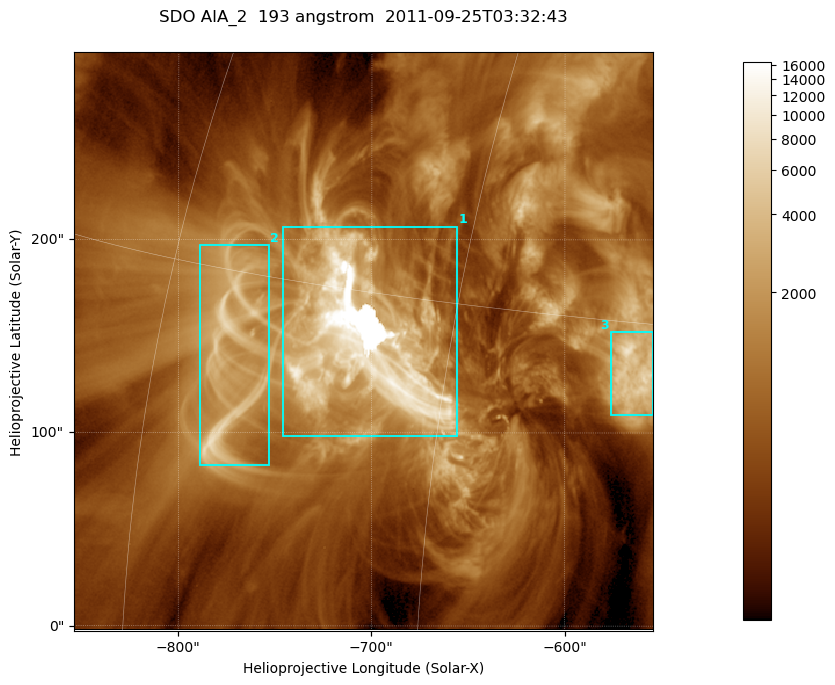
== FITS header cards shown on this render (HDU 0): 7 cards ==
TELESCOP= 'SDO     '           /
INSTRUME= 'AIA_2   '           /
WAVELNTH=                  193 /
WAVEUNIT= 'angstrom'           /
DATE-OBS= '2011-09-25T03:32:43.84' /
CTYPE1  = 'HPLN-TAN'           /
CTYPE2  = 'HPLT-TAN'           /

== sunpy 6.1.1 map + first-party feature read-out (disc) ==
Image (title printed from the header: SDO AIA_2  193 angstrom  2011-09-25T03:32:43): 499 x 499 px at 0.601 arcsec/px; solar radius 957 arcsec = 1592 px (partial field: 3.1% of the solar disc is inside the frame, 100% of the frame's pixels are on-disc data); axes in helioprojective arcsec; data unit not stated in the header (colour bar unlabelled)
Orientation: roll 0.0579 deg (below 1 deg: not rotated)
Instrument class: DISC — disc imager (sunpy class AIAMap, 193 A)
Bright regions (active regions / flare kernels): reference = the on-disc median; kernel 5 px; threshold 5 sigma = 2227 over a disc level ~664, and >= 1.15x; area >= 249 px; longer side >= 6 px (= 3.6 arcsec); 3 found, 3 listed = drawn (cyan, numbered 1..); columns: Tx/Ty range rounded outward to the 2 arcsec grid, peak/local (2 s.f.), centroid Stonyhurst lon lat
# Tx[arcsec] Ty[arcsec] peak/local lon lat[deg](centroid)
1 -746..-656 98..208 25 -49 +13
2 -790..-752 82..198 10 -56 +12
3 -576..-554 108..152 12 -37 +13